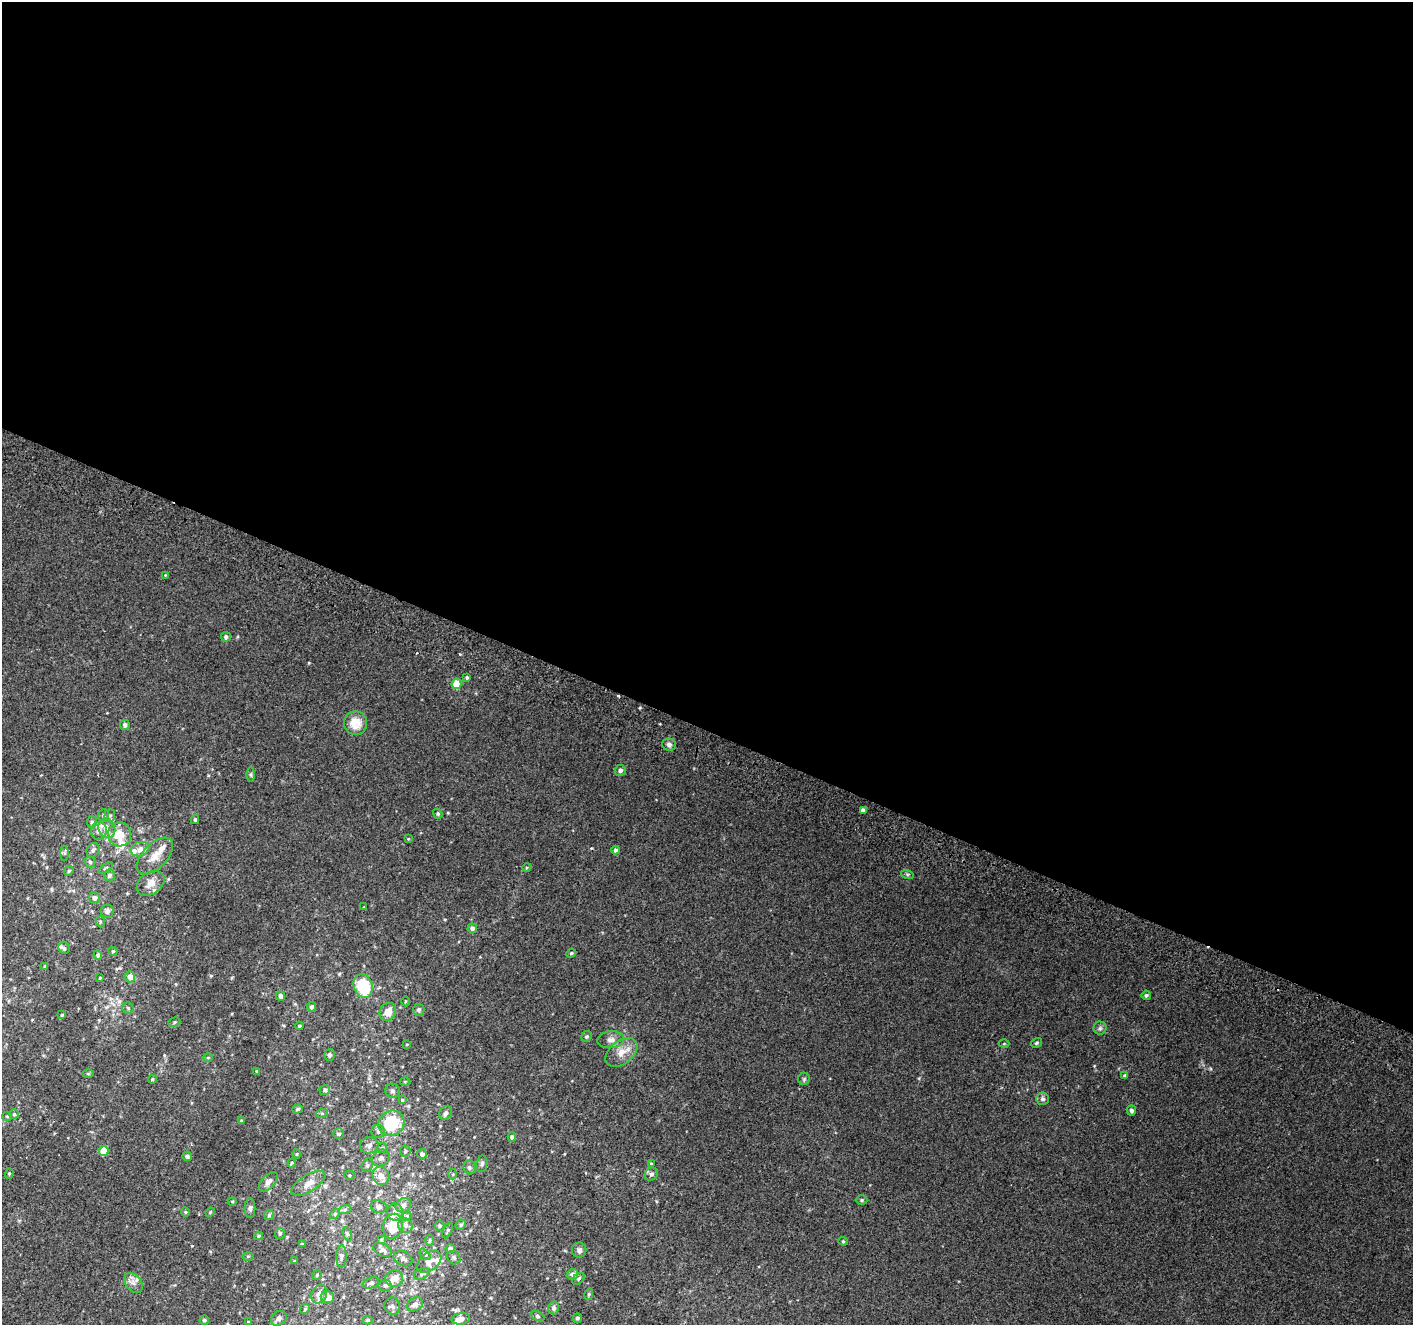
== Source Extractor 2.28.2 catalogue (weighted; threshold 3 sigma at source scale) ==
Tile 3 of 4 x 4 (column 3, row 1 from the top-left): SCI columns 2853-4263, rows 4282-5604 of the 5694 x 5850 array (HDU 1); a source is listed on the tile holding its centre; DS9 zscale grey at full resolution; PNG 1415 x 1327 px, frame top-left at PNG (2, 2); each listed source drawn as its Kron ellipse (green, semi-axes under 4 px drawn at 4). Shown black and unused: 55% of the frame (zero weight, under 2 of 3 exposures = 2% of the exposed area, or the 3 px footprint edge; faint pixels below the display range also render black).
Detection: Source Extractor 2.28.2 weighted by HDU 2 'WHT'; one run over the whole footprint, this tile lists its part. Background 0.0702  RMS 0.013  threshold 0.0594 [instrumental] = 3 sigma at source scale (4.5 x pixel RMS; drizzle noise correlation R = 1.50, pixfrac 1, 0.0396/0.0396 arcsec/px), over >= 5 px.
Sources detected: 171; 1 cosmic-ray / hot-pixel residue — neither listed nor drawn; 10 inside a brighter listed object's ellipse — not listed separately; the other 160 listed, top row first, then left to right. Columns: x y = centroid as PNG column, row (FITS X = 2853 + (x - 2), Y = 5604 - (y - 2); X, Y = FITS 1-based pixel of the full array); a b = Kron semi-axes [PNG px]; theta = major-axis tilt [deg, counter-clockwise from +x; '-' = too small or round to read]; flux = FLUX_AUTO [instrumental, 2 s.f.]
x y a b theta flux
165 575 4 4 - 1.1
226 637 5 5 - 3.2
467 678 4 4 - 2.1
456 684 5 5 - 23
355 723 11 11 - 24
125 725 5 5 - 4.3
669 744 7 6 - 4
620 770 5 5 - 4.4
251 775 7 4 -89 1.8
863 810 4 4 - 11
438 814 5 4 - 2.2
104 815 5 5 - 2.9
110 815 6 5 - 2.8
195 820 4 3 - 2.2
92 822 6 5 - 2.4
107 828 10 8 -62 11
99 831 9 7 79 8.3
120 834 12 11 - 25
408 839 4 3 - 1
140 849 9 7 16 9.7
93 850 7 6 - 3.8
616 850 4 4 - 3.2
65 853 7 4 -89 2.2
155 856 22 12 46 18
90 862 5 5 - 2
527 867 4 3 - 1.3
106 868 8 4 36 1.9
69 871 5 4 - 1.8
907 874 6 4 -18 2
109 875 6 5 - 3.6
151 883 15 11 36 11
94 898 5 5 - 5.2
364 907 3 3 - 0.83
107 911 6 6 - 4.6
100 922 6 4 -71 1.7
472 928 5 5 - 4.6
64 948 6 5 - 3.1
113 951 4 4 - 1.4
571 953 5 4 - 1.6
98 955 4 4 - 3.1
45 967 4 3 - 1.7
130 977 5 5 - 9.3
100 978 4 3 - 1.3
363 986 12 9 -70 62
1146 995 5 4 - 2.3
281 996 5 4 - 5.4
405 1001 5 3 - 1.3
312 1007 5 4 - 4
128 1008 5 5 - 2.1
419 1010 6 5 - 3.6
388 1012 9 8 - 14
62 1015 4 4 - 1.7
174 1022 6 4 22 1.9
299 1026 4 3 - 1.4
1100 1028 6 6 - 3.1
587 1036 5 5 - 2.4
611 1040 13 8 6 7.7
1036 1043 6 4 33 2
407 1044 4 2 - 0.9
1004 1044 5 3 - 1.1
621 1052 18 11 38 16
330 1055 6 5 - 3.2
208 1058 4 4 - 1.5
257 1071 3 3 - 1.5
88 1074 6 4 -1 1.4
1125 1075 4 4 - 1.9
152 1079 4 3 - 1.6
804 1079 6 6 - 2.2
405 1082 5 3 - 1.1
325 1090 5 5 - 2.4
392 1091 7 7 - 3.1
1043 1099 6 6 - 3.5
402 1100 4 4 - 1.5
298 1109 5 4 - 2.3
1131 1110 5 4 - 3.3
322 1113 6 4 19 1.7
446 1113 7 6 - 3.7
14 1114 4 4 - 2.1
7 1116 5 4 - 1.6
241 1121 4 3 - 1.7
391 1123 13 12 - 62
378 1131 7 6 - 4
338 1134 5 5 - 2.9
512 1137 4 4 - 3.7
369 1145 9 8 - 5.7
382 1148 5 4 - 1.8
104 1151 5 5 - 27
405 1151 5 5 - 2.7
297 1154 5 3 - 1.1
422 1154 5 5 - 4.8
187 1156 5 4 - 3.8
381 1158 9 7 39 5.2
292 1163 4 3 - 1.5
482 1164 8 5 81 2.8
651 1164 4 3 - 1.8
367 1165 7 5 70 2.6
470 1167 7 6 - 2.9
9 1173 5 4 - 1.7
453 1174 5 3 - 1.3
651 1174 7 6 - 3.6
349 1175 5 4 - 1.7
381 1176 9 8 - 12
268 1182 12 6 48 5.5
308 1183 19 8 31 11
862 1200 6 5 - 1.8
232 1202 4 4 - 1.4
403 1205 8 7 - 5.1
378 1207 8 6 -11 5
250 1208 10 5 90 2.9
345 1209 6 4 20 2
185 1212 5 4 - 1.5
210 1212 5 4 - 1.4
395 1212 9 7 86 9
335 1214 5 4 - 1.8
269 1215 5 5 - 1.9
407 1216 5 4 - 1.6
405 1225 7 7 - 3.9
461 1225 5 4 - 2.2
393 1226 12 10 76 25
440 1226 5 4 - 1.7
448 1231 8 3 64 1.8
280 1233 5 5 - 2.4
347 1234 7 4 -70 1.8
258 1236 4 3 - 2
381 1239 4 3 - 1.3
430 1240 6 4 90 1.6
843 1241 4 4 - 1.5
302 1244 4 4 - 1.1
450 1248 4 4 - 3.4
383 1250 10 6 -24 4.7
579 1250 7 7 - 4.2
425 1254 6 4 -46 1.8
248 1256 6 4 1 1.4
341 1256 11 5 89 3.5
454 1258 7 6 - 2.7
403 1259 10 7 -26 4.4
294 1261 4 3 - 0.97
429 1262 14 9 38 10
422 1274 8 5 22 3
573 1274 5 5 - 6.5
317 1275 5 4 - 1.5
394 1279 9 8 - 11
578 1279 7 4 38 2.2
133 1283 11 7 -53 6.9
371 1283 8 5 23 3.2
385 1285 6 6 - 2.5
319 1294 9 7 65 7.6
589 1294 6 4 74 2.1
327 1297 7 6 - 11
415 1304 8 6 29 5.4
392 1306 8 7 - 4.3
554 1308 6 5 - 4
305 1309 5 4 - 1.9
537 1316 7 4 -28 2.1
279 1318 8 6 39 5.3
578 1318 5 4 - 2.7
461 1319 9 5 10 7.1
204 1320 4 4 - 2.1
368 1320 5 4 - 1.8
248 1322 4 4 - 1.4
Isophote crosses this tile's border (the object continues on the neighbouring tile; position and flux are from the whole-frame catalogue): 1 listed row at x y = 279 1318
Unlisted compact peaks at least as high as the median listed source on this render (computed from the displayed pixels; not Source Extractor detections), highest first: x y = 309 663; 592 848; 339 974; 1094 1066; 168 879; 192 1246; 919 1078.